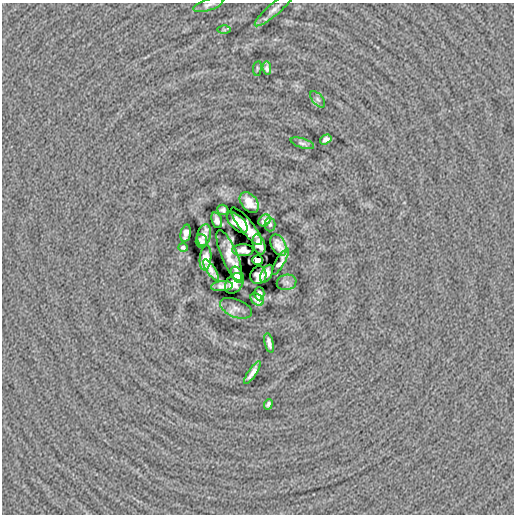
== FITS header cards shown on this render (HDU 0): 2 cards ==
NAXIS1  =                  512
NAXIS2  =                  512

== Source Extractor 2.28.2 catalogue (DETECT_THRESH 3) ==
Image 512 x 512 px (HDU 0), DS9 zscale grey, 1 PNG px = 1 image px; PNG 516 x 516 px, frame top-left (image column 1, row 512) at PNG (2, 3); each listed source drawn as its Kron ellipse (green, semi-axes under 4 px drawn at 4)
Background -1.05e-04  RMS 0.014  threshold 0.0426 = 3 sigma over >= 5 px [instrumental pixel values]
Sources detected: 39; all 39 listed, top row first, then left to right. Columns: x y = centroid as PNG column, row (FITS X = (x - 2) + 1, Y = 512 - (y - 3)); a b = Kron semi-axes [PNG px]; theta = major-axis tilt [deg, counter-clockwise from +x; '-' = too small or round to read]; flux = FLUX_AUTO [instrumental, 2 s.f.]
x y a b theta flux
208 5 16 5 18 3.9
274 9 25 6 41 6.1
224 30 6 4 0 1.4
257 68 7 3 83 1.2
267 68 7 4 -82 2.7
318 99 10 5 -49 2.3
326 139 6 4 34 3.9
302 143 12 5 -17 2.6
249 202 12 7 -52 8.5
223 210 5 5 - 2.3
217 220 8 5 -69 3.7
264 220 6 5 - 3.3
237 222 13 6 -45 7.8
270 224 7 5 89 2
247 226 23 6 -52 7.7
186 233 9 5 77 5.8
204 235 11 6 77 5.7
201 241 7 5 -87 3.8
259 244 10 6 -71 7.2
279 245 11 7 -63 7
183 248 4 3 - 1.8
243 250 11 6 0 3.4
229 255 27 8 -67 8.8
206 258 12 5 84 7.9
258 260 5 4 - 13
280 262 15 4 61 5.1
211 270 12 4 -57 6.2
267 274 9 5 63 3.8
237 275 9 5 -62 5.8
258 275 9 8 - 6.2
287 282 10 7 11 3.3
234 283 11 8 54 6.6
222 286 11 5 4 5
259 294 7 5 89 2.7
257 299 7 5 -43 3.5
236 308 17 9 -22 5.2
269 343 10 3 -77 3.7
252 373 13 4 55 5.2
268 404 5 4 - 2.1
At the frame edge (FLAGS 8, measured only in part): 1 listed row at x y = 208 5